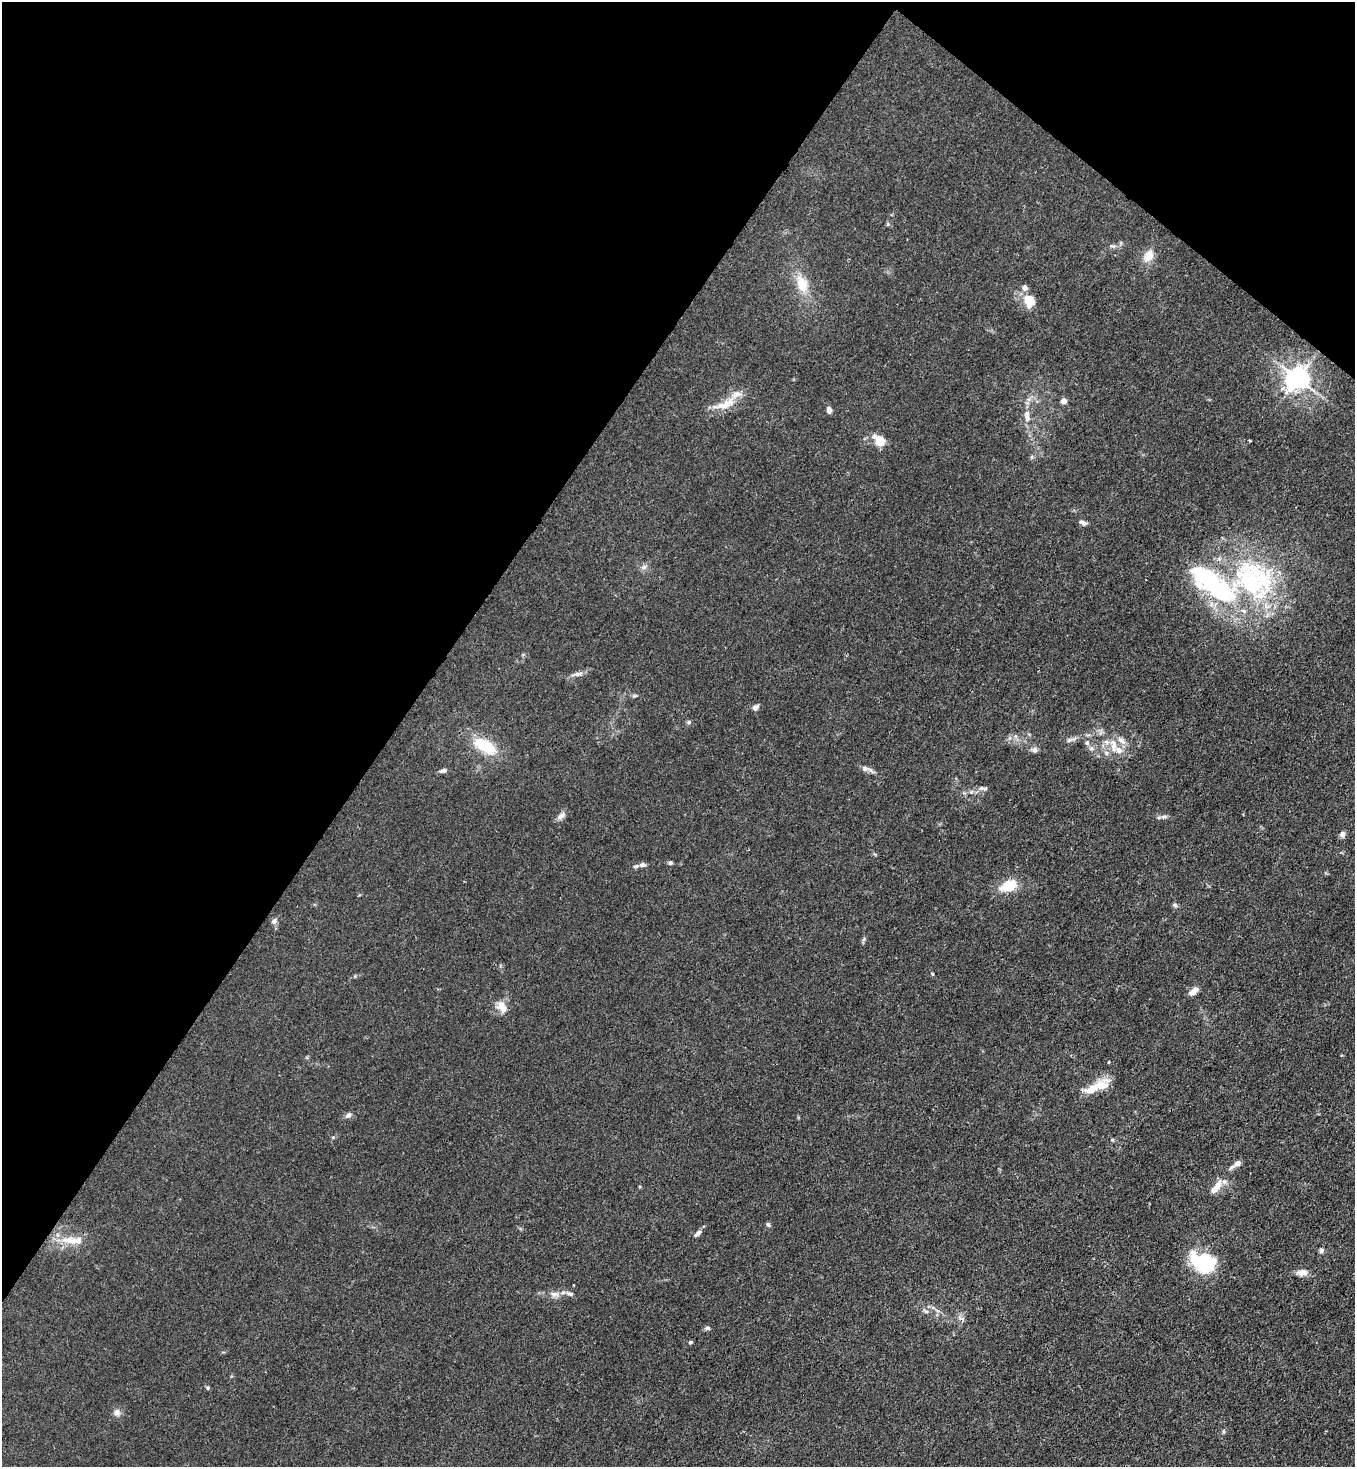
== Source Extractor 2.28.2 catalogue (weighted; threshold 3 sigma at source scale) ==
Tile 2 of 4 x 4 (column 2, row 1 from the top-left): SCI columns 1717-3069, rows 4456-5920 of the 6003 x 5982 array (HDU 1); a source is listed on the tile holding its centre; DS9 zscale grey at full resolution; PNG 1357 x 1469 px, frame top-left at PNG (2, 2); no overlay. Shown black and unused: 34% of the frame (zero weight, under 3 of 4 exposures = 7% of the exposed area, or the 3 px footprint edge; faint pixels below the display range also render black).
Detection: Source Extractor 2.28.2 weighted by HDU 2 'WHT'; one run over the whole footprint, this tile lists its part. Background 0.0202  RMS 0.0028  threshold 0.0127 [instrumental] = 3 sigma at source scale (4.5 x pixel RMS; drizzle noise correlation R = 1.50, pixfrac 1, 0.05/0.05 arcsec/px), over >= 5 px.
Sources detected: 70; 3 inside a brighter object's white glare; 1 cosmic-ray / hot-pixel residue — not listed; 8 inside a brighter listed object's ellipse — not listed separately; the other 58 listed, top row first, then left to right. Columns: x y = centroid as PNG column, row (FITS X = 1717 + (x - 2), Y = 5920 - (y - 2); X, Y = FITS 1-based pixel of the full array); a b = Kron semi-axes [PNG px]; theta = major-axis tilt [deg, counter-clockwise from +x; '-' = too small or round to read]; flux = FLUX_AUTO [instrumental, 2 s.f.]
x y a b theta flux
888 224 6 3 71 0.32
1113 246 9 3 -5 0.56
1148 256 15 11 68 3.2
802 284 24 13 -65 5.8
1024 288 8 7 - 1.1
1029 301 10 7 -59 7.9
1297 378 7 7 - 240
1063 401 4 4 - 2.6
725 405 36 11 21 5.2
829 410 7 5 -80 1.2
1027 417 19 8 -82 2.5
879 440 13 11 -67 3.5
1249 440 3 3 - 0.63
1083 523 10 5 -25 0.85
644 567 7 4 18 0.61
1209 582 52 30 -22 31
1251 583 56 33 -46 38
577 674 12 5 11 1
755 707 8 6 32 0.87
689 722 6 5 - 0.5
1069 740 10 5 27 0.81
1122 741 13 7 -39 1.6
1087 743 6 5 - 0.72
485 746 25 13 -29 10
1114 746 19 8 -79 3.3
1035 750 7 7 - 0.86
1106 753 7 5 23 0.79
865 768 9 7 0 1
443 771 8 5 11 0.81
985 789 8 4 17 0.57
561 816 15 6 39 1.2
1164 817 10 4 5 0.73
1342 834 8 6 83 1
670 863 6 5 - 0.42
642 865 8 6 -10 0.97
1009 886 19 11 21 6.2
1175 905 7 5 -23 0.54
274 921 7 6 - 0.93
932 974 5 3 - 0.27
1193 992 11 7 24 1.6
502 1007 15 10 -69 2.8
1096 1086 33 9 24 6
348 1115 8 6 45 0.92
1112 1140 5 3 - 0.31
1237 1164 15 5 35 1.5
1216 1187 22 8 52 2.7
768 1225 6 5 - 0.48
698 1233 12 5 42 1.1
70 1240 27 10 -6 4.5
1322 1250 7 6 - 0.58
1204 1264 27 16 -27 19
1302 1272 12 8 8 1.9
554 1294 12 7 -1 1.6
570 1294 9 5 -14 0.73
707 1328 7 5 -9 0.55
690 1342 4 4 - 0.59
208 1388 5 3 - 0.31
117 1412 9 8 - 1.2